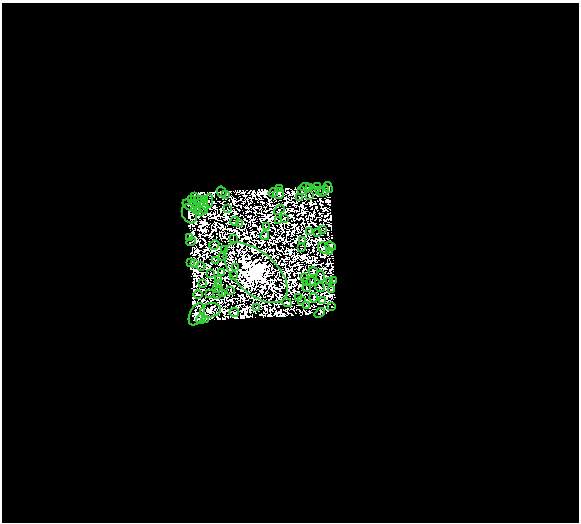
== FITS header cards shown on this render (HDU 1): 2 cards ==
NAXIS1  =                  577
NAXIS2  =                  520

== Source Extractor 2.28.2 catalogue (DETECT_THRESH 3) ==
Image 577 x 520 px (HDU 1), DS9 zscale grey, 1 PNG px = 1 image px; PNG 581 x 524 px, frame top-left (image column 1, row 520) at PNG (2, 3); each listed source drawn as its Kron ellipse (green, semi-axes under 4 px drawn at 4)
Background 0.061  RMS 1.9e-06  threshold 5.62e-06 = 3 sigma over >= 5 px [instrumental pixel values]
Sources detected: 203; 114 with non-positive FLUX_AUTO (blend fragments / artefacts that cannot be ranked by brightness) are neither listed nor drawn; the other 89 listed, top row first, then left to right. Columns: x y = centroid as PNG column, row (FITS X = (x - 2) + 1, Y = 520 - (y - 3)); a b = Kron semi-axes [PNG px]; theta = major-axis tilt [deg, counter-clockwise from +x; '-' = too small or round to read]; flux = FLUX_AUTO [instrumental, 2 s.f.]
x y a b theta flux
305 187 5 2 - 0.43
310 187 4 3 - 0.52
318 187 4 3 - 0.61
328 187 6 3 -72 0.76
279 188 2 2 - 0.14
320 190 2 2 - 0.33
302 191 3 2 - 0.25
324 191 6 2 48 0.015
222 192 5 4 - 0.62
273 193 5 3 - 1.1
279 194 6 5 - 0.4
226 195 3 2 - 0.47
309 196 3 2 - 0.17
194 197 3 3 - 0.98
300 198 4 2 - 0.27
191 199 3 3 - 0.12
198 200 2 2 - 0.3
204 200 2 2 - 0.12
209 201 6 2 83 0.15
200 204 3 2 - 0.4
190 205 8 5 -29 3.3
204 206 8 4 -88 0.17
196 209 4 3 - 1.1
227 209 2 2 - 0.23
279 210 6 2 40 0.54
200 211 6 4 -18 0.059
189 214 10 7 -70 1.3
284 218 2 2 - 0.4
279 220 3 2 - 0.14
235 221 4 2 - 0.23
240 223 2 2 - 0.041
266 226 3 2 - 0.38
323 230 2 2 - 0.089
309 231 3 2 - 0.016
318 233 3 2 - 0.13
265 236 4 3 - 0.33
189 237 3 2 - 0.31
233 238 2 2 - 0.26
303 240 4 3 - 0.055
191 242 5 2 - 0.68
214 245 5 3 - 0.62
330 246 5 4 - 0.27
301 247 3 2 - 0.52
324 248 6 5 - 0.36
224 250 2 2 - 0.21
330 252 3 2 - 0.24
222 256 2 2 - 0.11
215 260 3 2 - 0.14
190 263 3 2 - 0.43
194 263 3 2 - 0.56
201 266 4 3 - 0.21
236 268 2 2 - 0.048
313 272 5 2 - 0.23
221 273 4 4 - 0.029
256 273 39 20 -42 850
210 274 3 2 - 0.19
234 276 2 2 - 0.3
320 276 6 2 -82 0.22
305 277 3 2 - 0.31
219 280 3 2 - 0.042
306 281 3 2 - 0.1
334 281 2 2 - 0.16
311 282 4 2 - 0.15
329 282 3 2 - 0.65
203 283 3 2 - 0.45
218 284 4 2 - 0.63
320 287 5 3 - 0.19
307 288 4 2 - 0.081
217 289 2 2 - 0.3
331 289 4 3 - 0.37
231 290 3 2 - 0.15
218 292 7 2 64 0.46
209 293 3 3 - 0.27
198 294 5 2 - 0.43
223 294 3 2 - 0.34
299 298 3 2 - 0.22
314 298 5 2 - 0.77
322 300 3 2 - 0.33
301 301 3 2 - 0.058
287 303 5 2 - 0.74
306 306 3 2 - 0.17
332 307 3 2 - 0.87
257 308 2 2 - 0.37
210 310 10 7 14 0.43
234 313 5 3 - 0.77
320 313 6 3 39 0.26
197 314 12 6 64 3.7
201 319 5 3 - 1.4
205 320 2 2 - 0.099
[114 non-positive-flux detections neither listed nor drawn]